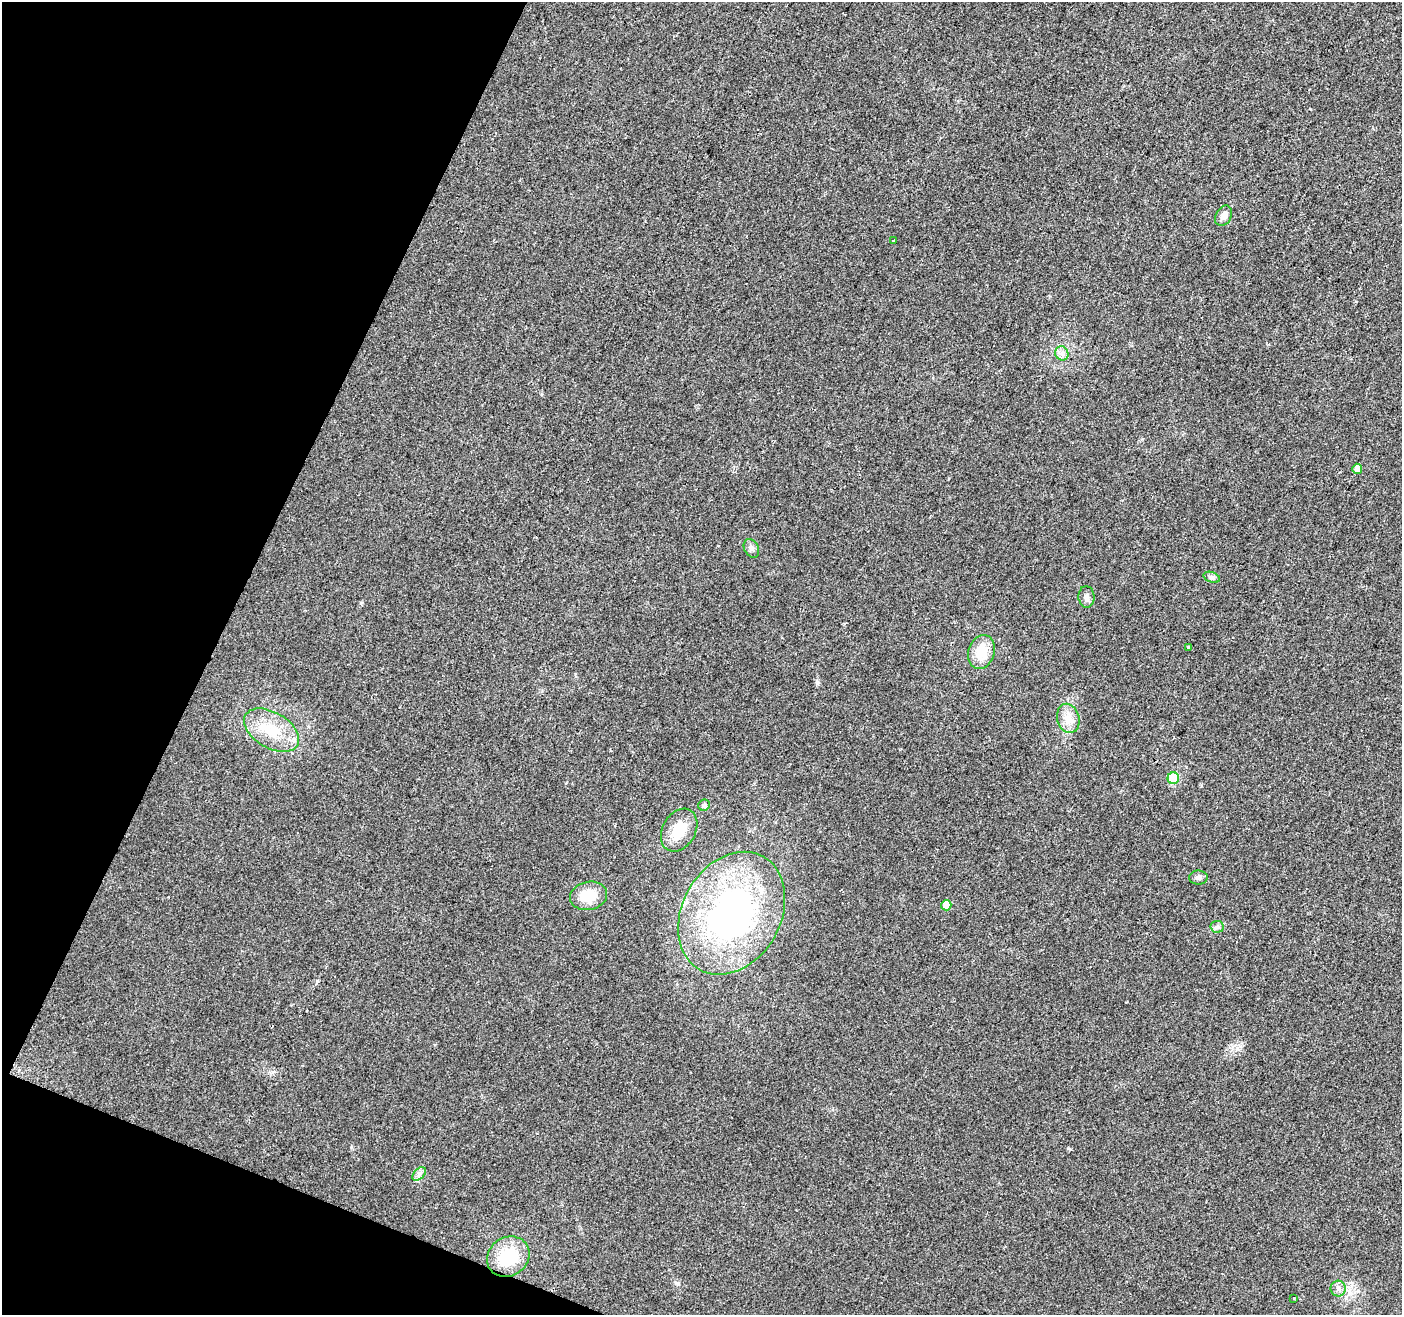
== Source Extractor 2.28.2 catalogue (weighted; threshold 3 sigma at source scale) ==
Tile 9 of 4 x 4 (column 1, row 3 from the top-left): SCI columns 1-1400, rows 1521-2833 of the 5607 x 5732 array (HDU 1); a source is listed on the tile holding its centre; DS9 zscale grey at full resolution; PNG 1404 x 1317 px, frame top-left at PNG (2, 2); each listed source drawn as its Kron ellipse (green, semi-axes under 4 px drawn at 4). Shown black and unused: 20% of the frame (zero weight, under 2 of 3 exposures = <1% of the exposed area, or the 3 px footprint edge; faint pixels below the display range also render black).
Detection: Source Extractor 2.28.2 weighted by HDU 2 'WHT'; one run over the whole footprint, this tile lists its part. Background 0.0354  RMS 0.0068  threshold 0.0305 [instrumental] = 3 sigma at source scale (4.5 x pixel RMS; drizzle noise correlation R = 1.50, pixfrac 1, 0.0396/0.0396 arcsec/px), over >= 5 px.
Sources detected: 23; all 23 listed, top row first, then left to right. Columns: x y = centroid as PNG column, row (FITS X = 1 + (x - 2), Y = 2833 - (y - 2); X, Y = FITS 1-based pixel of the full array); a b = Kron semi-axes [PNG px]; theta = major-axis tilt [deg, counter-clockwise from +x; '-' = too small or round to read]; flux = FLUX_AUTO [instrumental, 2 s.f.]
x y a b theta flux
1224 216 11 8 60 4
893 240 3 2 - 0.81
1062 353 7 6 - 2.5
1357 469 5 5 - 4.6
751 548 10 7 -61 2.4
1212 577 8 5 -20 1.6
1086 597 10 8 -84 2.8
1188 647 3 3 - 3.7
981 652 17 13 72 14
1068 718 15 11 -74 7.2
271 730 30 18 -30 22
1173 778 6 5 - 28
704 805 6 5 - 1.9
679 830 23 16 60 15
1198 878 9 7 -1 2.1
589 896 19 14 13 17
946 905 5 5 - 9
732 913 65 49 60 210
1217 927 6 6 - 1.8
419 1174 8 5 46 2.1
508 1257 22 19 34 26
1338 1289 8 7 - 2.9
1293 1298 2 2 - 0.67
Unlisted compact peaks at least as high as the median listed source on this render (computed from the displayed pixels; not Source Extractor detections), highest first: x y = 817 682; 678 1283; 1068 1148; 351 1147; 361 603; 575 674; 1201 786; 844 624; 1142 439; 541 394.